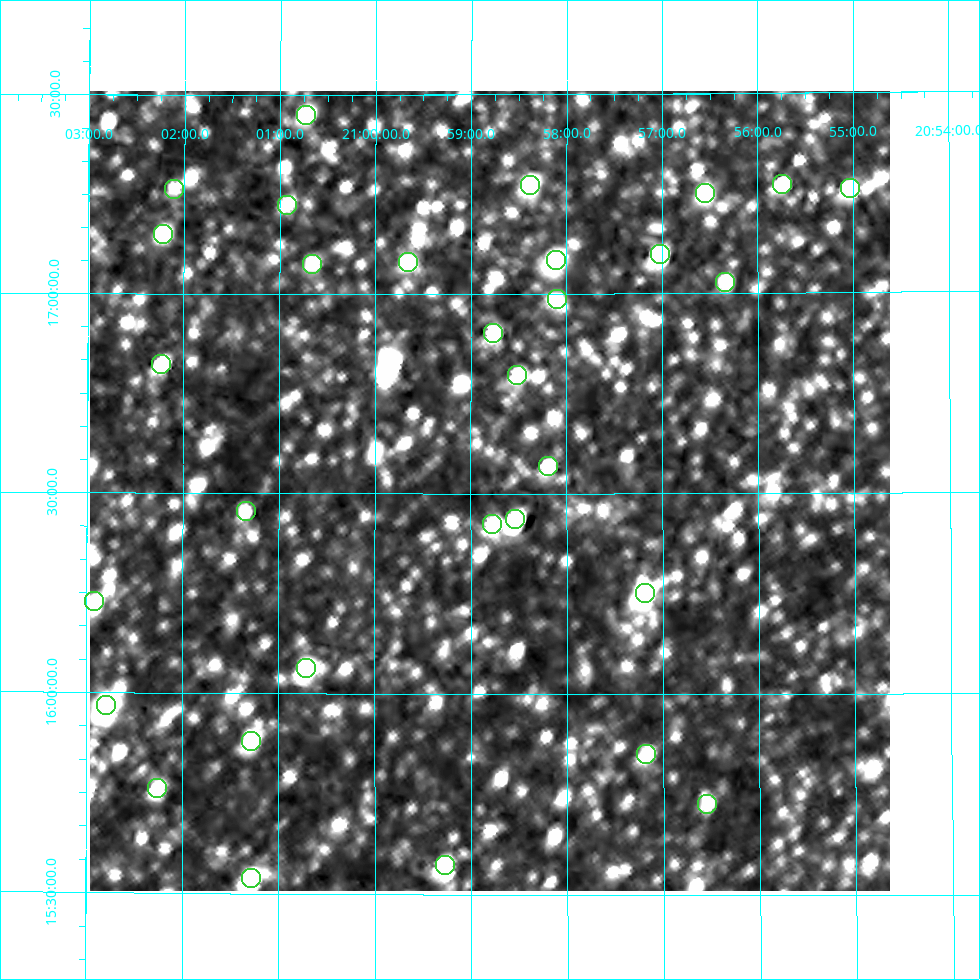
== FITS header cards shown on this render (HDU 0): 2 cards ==
NAXIS1  =                  800
NAXIS2  =                  800

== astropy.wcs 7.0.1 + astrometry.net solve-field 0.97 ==
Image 800 x 800 px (HDU 0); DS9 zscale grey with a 90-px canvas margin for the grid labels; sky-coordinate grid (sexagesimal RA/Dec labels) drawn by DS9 from the SOLVED WCS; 31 Tycho-2 reference stars matched to detected sources circled (green)
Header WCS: RA---AIT/DEC--AIT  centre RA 20:58:48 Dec +16:31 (314.70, +16.51 deg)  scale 9 arcsec/px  FOV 120.0' x 120.0'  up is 0 deg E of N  parity normal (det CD < 0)
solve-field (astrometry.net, Tycho-2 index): SOLVED blind (the header's WCS was not the basis of the solution)
Solved WCS: RA---TAN-SIP/DEC--TAN-SIP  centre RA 20:58:48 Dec +16:30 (314.70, +16.51 deg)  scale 9 arcsec/px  FOV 120.0' x 119.9'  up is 0 deg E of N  parity normal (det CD < 0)
Header WCS and blind solve agree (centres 10 arcsec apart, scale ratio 0.9998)
Tycho-2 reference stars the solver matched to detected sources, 31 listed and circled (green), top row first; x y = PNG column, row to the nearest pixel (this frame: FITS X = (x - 90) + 1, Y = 800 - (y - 91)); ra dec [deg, ICRS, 3 dp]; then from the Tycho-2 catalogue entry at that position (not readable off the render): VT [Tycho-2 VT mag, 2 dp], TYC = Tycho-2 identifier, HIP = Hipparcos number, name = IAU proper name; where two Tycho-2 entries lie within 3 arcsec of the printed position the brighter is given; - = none
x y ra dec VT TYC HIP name
306 115 315.181 +17.448 8.13 1652-380-1 103692 -
782 184 313.937 +17.271 8.44 1651-1355-1 - -
530 185 314.595 +17.273 8.19 1652-1597-1 - -
850 188 313.759 +17.260 7.85 1651-1635-1 103246 -
174 189 315.527 +17.263 9.70 1652-1372-1 - -
705 193 314.137 +17.251 8.85 1652-652-1 - -
287 205 315.230 +17.224 9.19 1652-1502-1 - -
163 234 315.555 +17.150 9.42 1652-1787-1 - -
660 254 314.256 +17.097 7.17 1652-1940-1 103405 -
556 260 314.527 +17.083 7.74 1652-1995-1 103496 -
408 262 314.915 +17.079 9.52 1652-1847-1 - -
312 264 315.166 +17.075 9.31 1652-1724-1 - -
725 282 314.086 +17.028 9.47 1652-1595-1 - -
557 299 314.526 +16.987 9.61 1652-1630-1 - -
493 333 314.693 +16.902 8.60 1652-1968-1 - -
161 364 315.559 +16.823 8.54 1648-1830-1 - -
517 375 314.627 +16.797 9.01 1648-1343-1 - -
548 466 314.547 +16.568 8.85 1648-1407-1 - -
246 511 315.336 +16.456 9.64 1648-1952-1 - -
515 519 314.634 +16.437 7.51 1648-2240-1 103537 -
492 524 314.693 +16.423 8.14 1648-1792-1 103551 -
645 593 314.297 +16.251 7.73 1648-1279-1 103417 -
94 601 315.730 +16.227 8.68 1648-1081-1 - -
306 668 315.179 +16.064 7.86 1648-1916-1 103690 -
106 705 315.697 +15.967 7.08 1648-1146-1 103868 -
251 741 315.321 +15.881 8.91 1648-1941-1 - -
646 754 314.294 +15.851 9.72 1648-1819-1 - -
157 788 315.564 +15.762 9.40 1648-1291-1 - -
707 804 314.136 +15.728 9.70 1648-285-1 - -
445 865 314.819 +15.573 8.12 1648-403-1 103584 -
251 878 315.321 +15.538 8.22 1648-500-1 - -